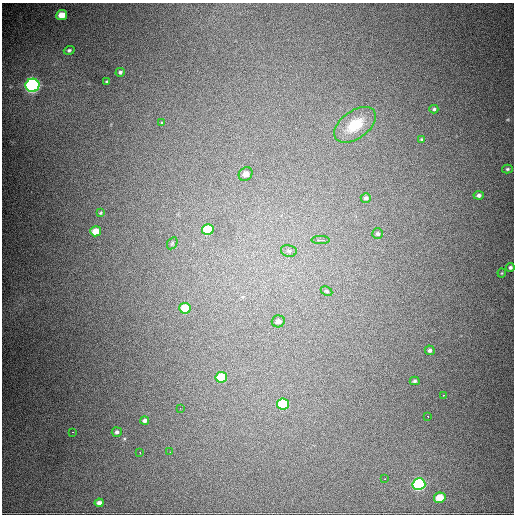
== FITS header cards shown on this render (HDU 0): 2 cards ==
NAXIS1  =                  512
NAXIS2  =                  512

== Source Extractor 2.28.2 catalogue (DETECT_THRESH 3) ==
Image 512 x 512 px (HDU 0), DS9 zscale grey, 1 PNG px = 1 image px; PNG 516 x 516 px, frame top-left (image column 1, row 512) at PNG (2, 3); each listed source drawn as its Kron ellipse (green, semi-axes under 4 px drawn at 4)
Background 2700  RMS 50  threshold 149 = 3 sigma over >= 5 px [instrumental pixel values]
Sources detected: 41; all 41 listed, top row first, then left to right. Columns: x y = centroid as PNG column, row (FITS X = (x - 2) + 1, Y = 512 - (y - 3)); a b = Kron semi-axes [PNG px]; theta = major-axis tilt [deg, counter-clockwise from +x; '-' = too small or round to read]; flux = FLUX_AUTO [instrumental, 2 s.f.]
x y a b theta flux
62 15 5 5 - 6.2e+04
69 50 5 4 - 7.0e+03
120 72 5 4 - 6.3e+03
107 81 3 2 - 3.1e+03
32 85 7 6 - 1.3e+06
434 109 4 4 - 5.2e+03
162 122 3 2 - 3.2e+03
355 125 24 14 36 1.2e+05
422 139 4 3 - 3.0e+03
507 169 5 4 - 4.6e+03
246 174 7 6 - 3.1e+04
479 195 5 4 - 9.2e+03
366 198 5 4 - 8.9e+03
100 213 4 4 - 3.2e+03
208 230 6 5 - 1.6e+05
96 231 5 5 - 5.4e+04
378 234 5 5 - 6.1e+03
320 240 9 3 0 1.4e+04
172 243 6 4 59 4.9e+03
289 251 8 6 -13 9.4e+03
510 267 4 4 - 6.9e+03
502 273 4 4 - 3.2e+03
326 291 6 4 -26 4.7e+03
185 308 6 5 - 1.2e+05
278 321 6 6 - 1.8e+04
430 350 5 4 - 7.0e+03
221 377 6 5 - 1.5e+05
415 381 5 4 - 4.7e+03
444 395 2 2 - 3.4e+03
283 404 6 5 - 2.4e+05
180 408 2 2 - 3.4e+03
428 416 2 2 - 2.5e+03
145 420 4 4 - 8.7e+03
72 432 3 2 - 1.9e+03
117 432 5 5 - 7.3e+03
170 452 2 2 - 3.1e+03
140 453 2 2 - 2.2e+03
385 479 3 2 - 2.9e+03
419 484 6 6 - 7.8e+05
440 498 6 5 - 6.7e+04
99 503 4 4 - 1.2e+04